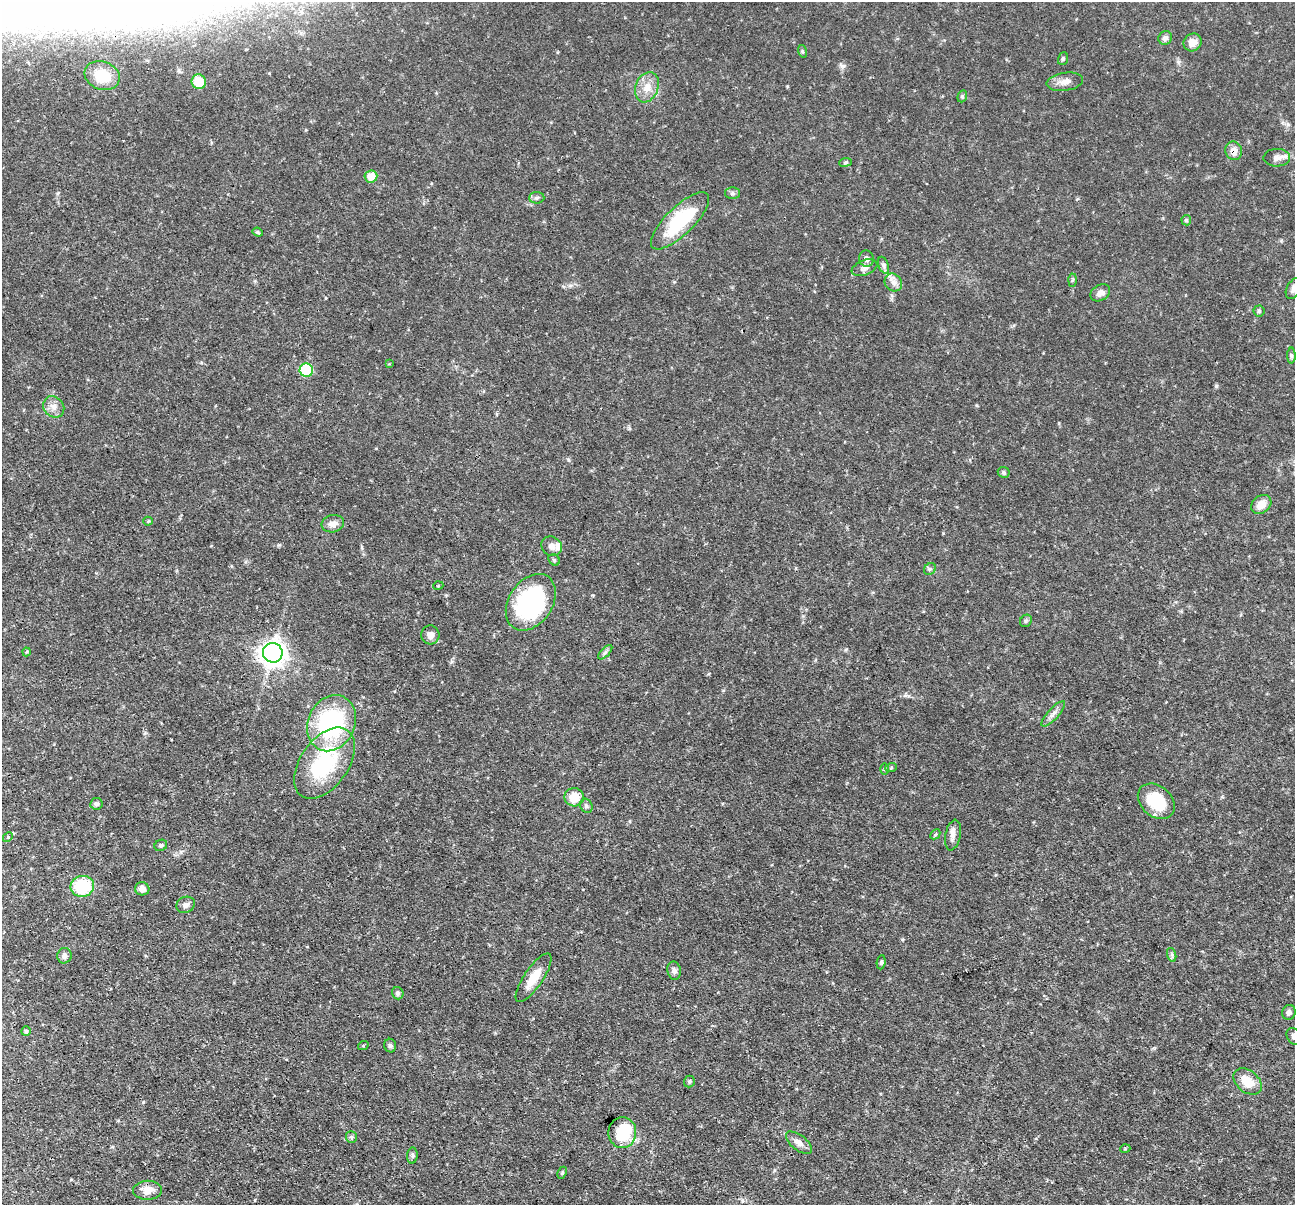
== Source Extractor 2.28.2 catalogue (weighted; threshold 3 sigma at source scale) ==
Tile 7 of 4 x 4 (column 3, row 2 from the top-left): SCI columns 2588-3880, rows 2659-3861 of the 5176 x 5193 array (HDU 1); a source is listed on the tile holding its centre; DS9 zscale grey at full resolution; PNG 1297 x 1207 px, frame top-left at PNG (2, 2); each listed source drawn as its Kron ellipse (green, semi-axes under 4 px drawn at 4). Shown black and unused: <1% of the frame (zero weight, under 3 of 4 exposures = <1% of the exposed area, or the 3 px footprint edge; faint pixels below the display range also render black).
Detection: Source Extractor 2.28.2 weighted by HDU 2 'WHT'; one run over the whole footprint, this tile lists its part. Background 0.0635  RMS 0.0044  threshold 0.0198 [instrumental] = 3 sigma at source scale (4.5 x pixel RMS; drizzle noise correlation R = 1.50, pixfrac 1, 0.05/0.05 arcsec/px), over >= 5 px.
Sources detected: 82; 1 inside a brighter object's white glare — neither listed nor drawn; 1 inside a brighter listed object's ellipse — not listed separately; the other 80 listed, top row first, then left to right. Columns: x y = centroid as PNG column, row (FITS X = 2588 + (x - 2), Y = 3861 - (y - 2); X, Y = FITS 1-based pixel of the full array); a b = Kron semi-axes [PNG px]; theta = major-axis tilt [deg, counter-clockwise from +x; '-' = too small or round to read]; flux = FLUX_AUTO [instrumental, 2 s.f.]
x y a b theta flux
1165 38 7 6 - 1.7
1193 42 9 8 - 4.2
802 51 6 4 -72 0.6
1063 59 6 5 - 0.66
102 76 18 14 -20 11
199 82 7 7 - 8.2
1065 82 18 9 8 3.3
647 87 16 11 69 5.3
962 96 6 4 70 0.65
1234 151 9 8 - 3.3
1277 158 13 8 1 2.5
846 162 6 4 7 0.61
371 176 6 6 - 7.5
732 193 7 6 - 1
537 198 7 5 3 1
1186 220 5 5 - 0.6
680 221 38 14 44 29
258 232 5 4 - 0.6
866 259 8 7 - 2
883 265 9 5 -69 1.3
864 268 13 7 21 2.1
1072 280 6 4 88 0.64
893 282 9 8 - 2.4
1294 288 11 7 61 1.7
1100 293 10 7 31 2.5
1259 311 5 5 - 0.74
1291 356 8 4 90 0.73
389 364 3 3 - 0.35
306 370 7 6 - 22
54 407 11 10 - 2.9
1004 472 6 5 - 0.74
1261 504 11 8 38 4.3
148 521 4 4 - 0.46
333 524 11 8 12 3.1
552 546 11 9 -38 2.3
554 560 6 5 - 0.7
930 569 6 5 - 0.86
438 586 5 3 - 0.42
531 602 31 21 55 59
1026 621 6 5 - 0.81
430 635 9 9 - 2.6
27 652 4 3 - 0.4
605 652 9 3 45 0.93
273 653 10 9 - 320
1053 714 16 5 48 2.1
332 723 29 23 66 59
324 763 40 23 54 41
891 768 6 3 19 0.54
885 769 6 4 -90 0.53
574 797 10 9 - 7.7
1156 801 20 15 -41 16
96 804 6 6 - 1.2
586 806 7 6 - 1.1
935 834 6 3 44 0.52
953 835 15 7 79 2.6
8 837 5 4 - 0.49
161 845 6 5 - 0.94
82 886 12 10 12 23
142 889 7 6 - 2.7
186 905 9 8 - 1.9
1172 955 7 4 -73 0.92
64 956 8 7 - 1.7
881 962 7 4 82 0.81
674 971 9 6 -79 1.5
534 978 28 9 56 7.5
398 993 6 6 - 1.2
1289 1012 7 6 - 1.4
26 1031 5 5 - 0.81
1294 1036 9 6 -59 1.5
363 1046 5 3 - 0.4
390 1046 7 6 - 0.95
689 1081 6 5 - 0.76
1247 1081 16 11 -40 7.8
622 1132 15 14 - 16
351 1137 6 5 - 0.71
799 1143 15 7 -38 3.1
1125 1149 5 3 - 0.4
412 1156 8 5 85 0.89
562 1173 6 4 63 0.65
147 1190 14 9 2 4.8
Overlapping masked pixels (flux is a lower limit): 1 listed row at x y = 1234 151
Isophote crosses this tile's border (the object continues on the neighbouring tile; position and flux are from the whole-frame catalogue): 2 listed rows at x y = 1294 288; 1294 1036
Unlisted compact peaks at least as high as the median listed source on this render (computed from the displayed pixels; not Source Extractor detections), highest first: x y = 1216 386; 843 66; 143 1102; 279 545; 846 649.